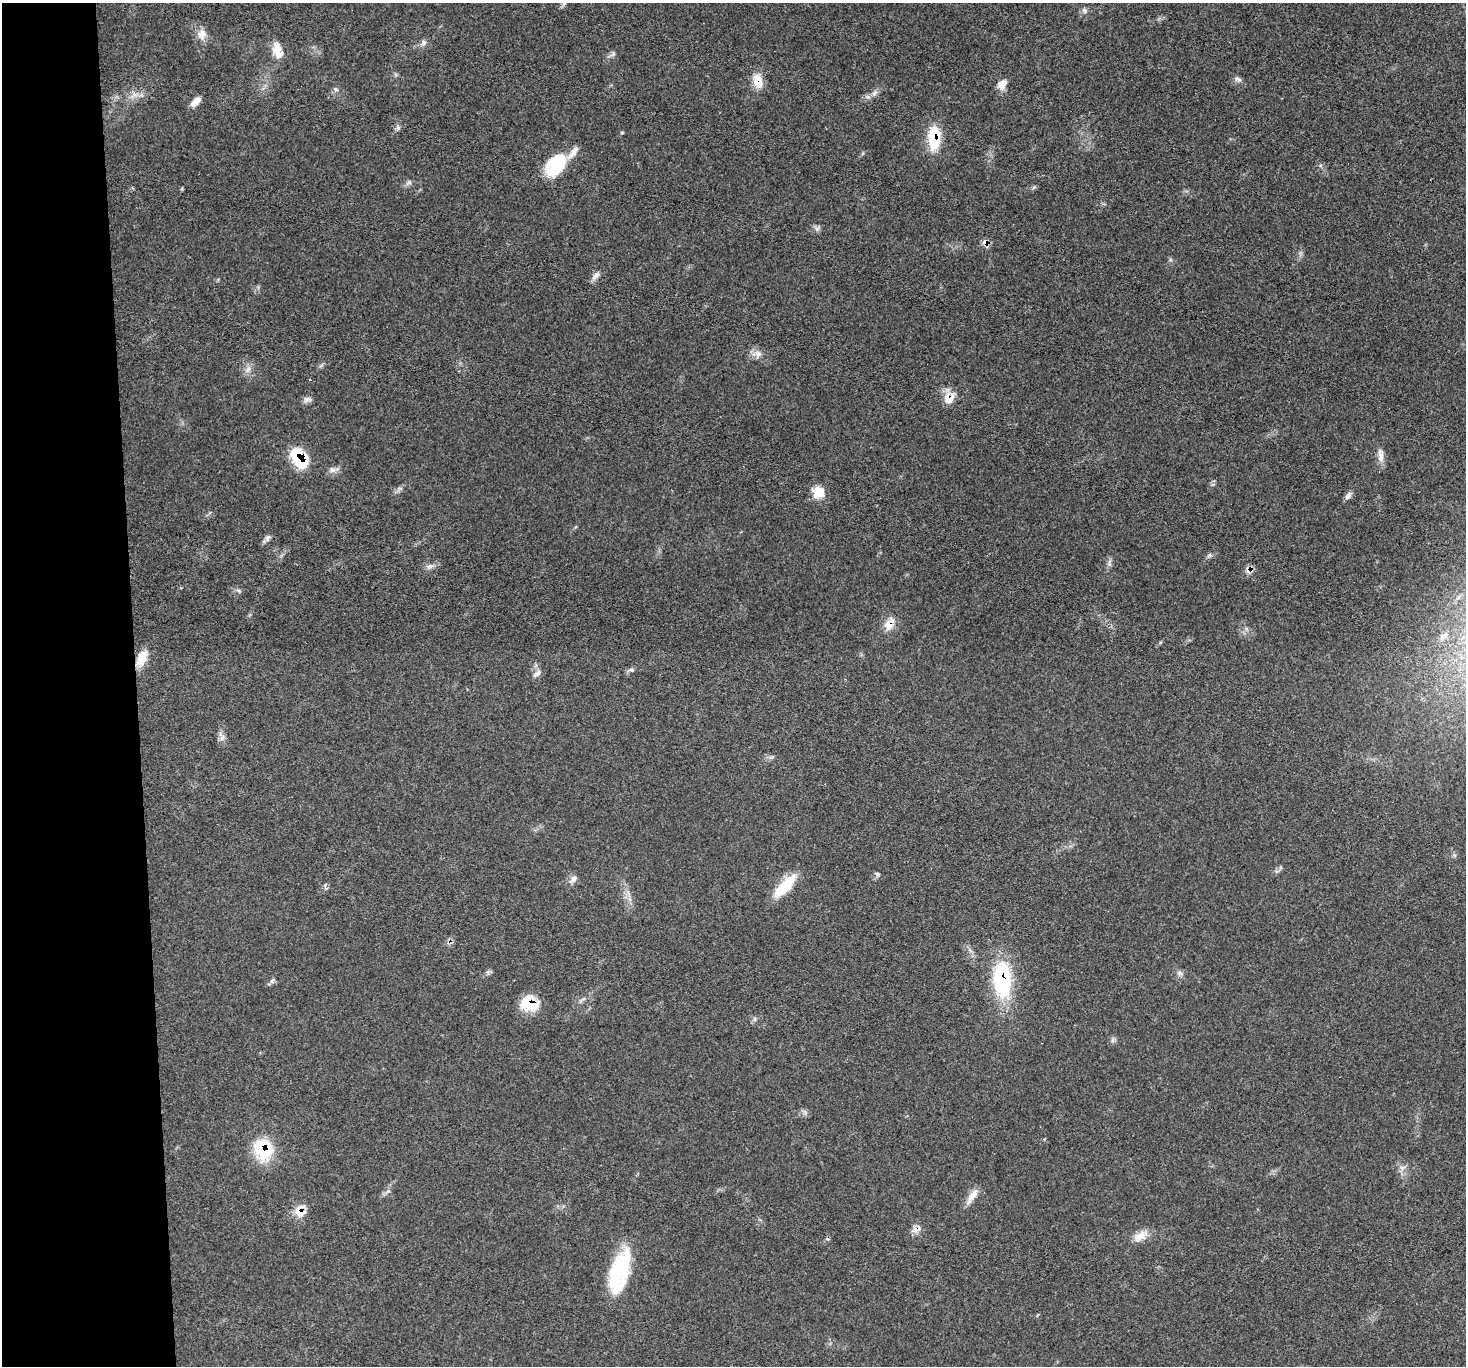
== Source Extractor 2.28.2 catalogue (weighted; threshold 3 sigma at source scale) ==
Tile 4 of 3 x 3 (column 1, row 2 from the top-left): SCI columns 2-1465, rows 1493-2856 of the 4392 x 4373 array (HDU 1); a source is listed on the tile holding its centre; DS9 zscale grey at full resolution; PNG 1468 x 1368 px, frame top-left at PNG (2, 3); no overlay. Shown black and unused: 9% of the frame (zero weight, under 3 of 5 exposures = <1% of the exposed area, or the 3 px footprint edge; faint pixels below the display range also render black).
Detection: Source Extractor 2.28.2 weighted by HDU 2 'WHT'; one run over the whole footprint, this tile lists its part. Background 0.0464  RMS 0.004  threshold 0.018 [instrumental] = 3 sigma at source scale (4.5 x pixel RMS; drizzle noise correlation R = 1.50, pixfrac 1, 0.05/0.05 arcsec/px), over >= 5 px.
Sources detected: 56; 2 inside a brighter listed object's ellipse — not listed separately; the other 54 listed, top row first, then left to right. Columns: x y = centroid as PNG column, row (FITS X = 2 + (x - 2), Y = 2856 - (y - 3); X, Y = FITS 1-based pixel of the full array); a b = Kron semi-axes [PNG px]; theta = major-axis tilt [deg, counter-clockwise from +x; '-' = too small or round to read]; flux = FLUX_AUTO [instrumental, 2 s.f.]
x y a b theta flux
564 3 7 4 72 0.76
1084 10 8 5 -66 0.92
202 34 15 11 86 3.5
423 42 8 7 - 1.3
278 52 19 13 -61 5
1238 79 11 5 -19 1.3
758 81 20 12 -78 5.4
1002 85 12 10 61 3.2
335 89 8 5 -28 0.88
874 93 9 6 50 1.6
134 94 10 6 -6 2
195 102 14 6 45 3.3
398 128 7 4 -19 0.78
934 138 28 13 90 14
556 165 28 17 51 19
409 182 6 6 - 0.94
817 229 7 6 - 1.1
985 243 14 6 -52 1.7
595 276 14 6 52 1.9
757 354 13 9 -5 2.6
248 369 8 6 44 1.5
949 398 14 12 58 5.4
307 399 12 7 11 1.5
1381 455 21 7 -86 3
299 458 21 13 -55 19
333 470 10 6 0 1.7
818 492 16 15 - 5.3
1348 495 11 6 49 1.6
267 538 9 6 71 1.3
1209 555 8 5 52 0.87
1109 563 11 5 76 1.3
430 566 11 6 22 1.7
1249 570 10 10 - 2.1
239 591 8 3 -19 0.74
889 624 18 11 64 4.6
1444 636 13 7 35 1.9
142 658 20 10 66 6.2
631 670 7 4 0 0.79
537 674 13 6 37 1.8
222 737 13 7 -75 1.9
573 879 10 8 52 1.8
784 886 31 10 45 14
449 941 7 4 19 1
1180 973 8 6 -21 1.2
1002 979 44 21 -86 33
272 981 7 4 89 0.83
529 1003 19 16 -21 12
1112 1040 7 4 71 0.8
263 1149 24 20 -63 20
972 1196 24 8 56 3.6
300 1211 14 12 -84 5.7
916 1229 12 10 11 2.5
1140 1236 23 11 30 4.5
620 1268 48 21 69 28
Overlapping masked pixels (flux is a lower limit): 14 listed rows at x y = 758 81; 934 138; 985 243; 949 398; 299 458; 1249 570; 889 624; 142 658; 449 941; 1002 979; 529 1003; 263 1149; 300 1211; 916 1229
Isophote crosses this tile's border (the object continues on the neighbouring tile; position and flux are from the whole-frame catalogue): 1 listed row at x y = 564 3